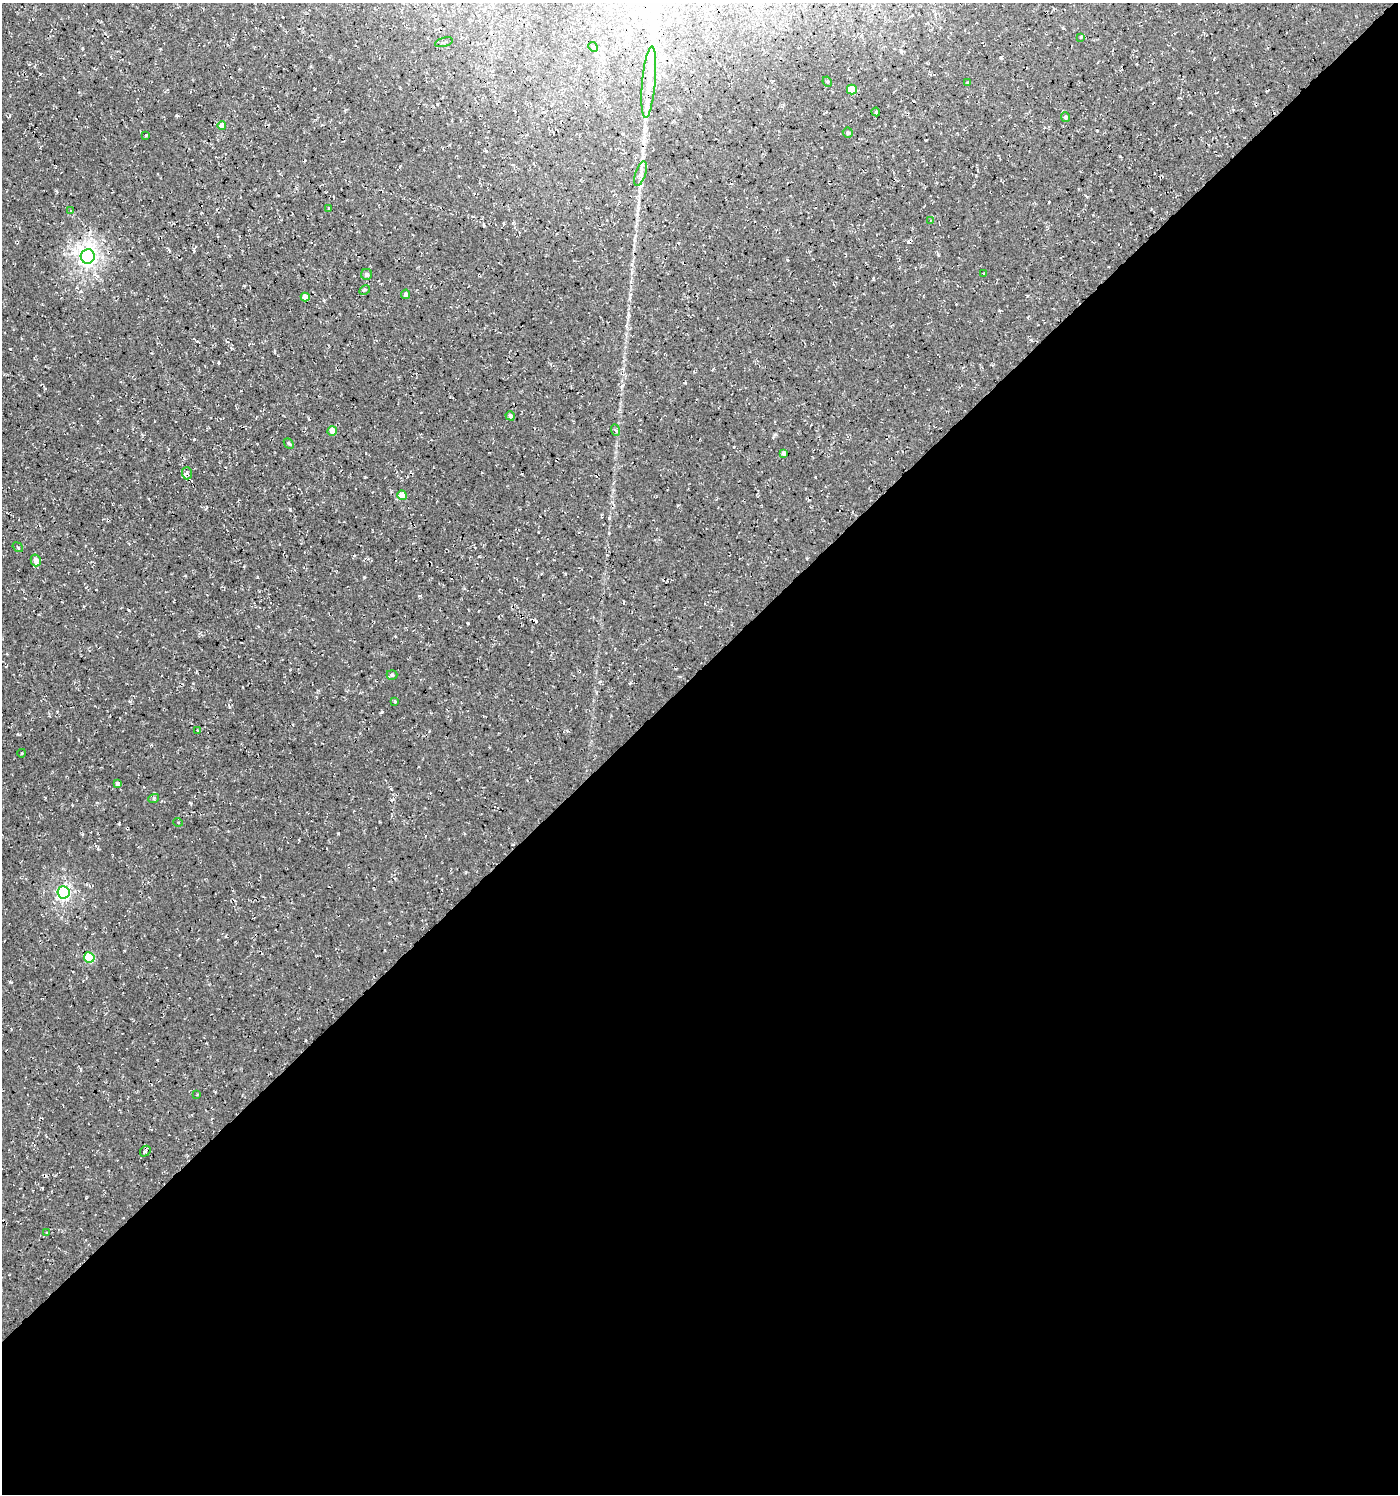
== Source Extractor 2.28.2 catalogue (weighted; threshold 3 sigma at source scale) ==
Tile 15 of 4 x 4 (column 3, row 4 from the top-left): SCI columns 2982-4377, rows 53-1544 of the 6024 x 6064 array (HDU 1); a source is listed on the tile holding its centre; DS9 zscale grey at full resolution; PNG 1400 x 1496 px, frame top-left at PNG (2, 3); each listed source drawn as its Kron ellipse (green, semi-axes under 4 px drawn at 4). Shown black and unused: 55% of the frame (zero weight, under 3 of 4 exposures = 5% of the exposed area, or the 3 px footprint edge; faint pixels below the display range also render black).
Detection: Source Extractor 2.28.2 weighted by HDU 2 'WHT'; one run over the whole footprint, this tile lists its part. Background 5.99e-04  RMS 0.0029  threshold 0.0132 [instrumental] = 3 sigma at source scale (4.5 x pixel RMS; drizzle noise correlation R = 1.50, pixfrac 1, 0.0396/0.0396 arcsec/px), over >= 5 px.
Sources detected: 53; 2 inside a brighter object's white glare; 6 cosmic-ray / hot-pixel residue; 1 long thin detection or spike segment (spike, bleed or trail) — neither listed nor drawn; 1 inside a brighter listed object's ellipse — not listed separately; the other 43 listed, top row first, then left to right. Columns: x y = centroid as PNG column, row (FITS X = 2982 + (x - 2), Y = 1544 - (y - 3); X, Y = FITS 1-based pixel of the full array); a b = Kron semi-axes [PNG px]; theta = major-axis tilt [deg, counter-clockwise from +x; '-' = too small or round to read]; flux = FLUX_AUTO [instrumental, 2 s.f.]
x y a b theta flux
1081 37 4 2 - 0.28
444 42 9 3 16 0.44
593 47 5 4 - 0.39
649 82 36 6 85 5.8
827 82 5 4 - 0.5
968 83 4 3 - 0.32
852 89 5 5 - 7.3
876 112 4 3 - 0.37
1066 117 5 4 - 0.84
222 126 4 4 - 2.3
848 133 5 5 - 0.64
146 135 3 2 - 0.28
640 174 12 5 72 1.4
329 209 3 3 - 0.34
71 211 3 3 - 0.25
931 220 3 2 - 0.3
88 256 7 7 - 140
367 274 5 5 - 0.83
983 274 3 2 - 0.23
365 290 6 3 27 0.5
406 294 4 4 - 0.96
305 297 4 4 - 2.1
510 416 5 4 - 0.81
615 430 6 3 -70 0.47
332 431 5 5 - 3.2
289 443 6 4 -47 0.49
784 453 4 4 - 1.3
187 473 6 5 - 0.87
402 495 5 4 - 4.9
18 547 6 3 -37 0.29
36 560 6 5 - 2
392 675 5 5 - 0.63
395 701 3 2 - 0.37
197 731 4 3 - 0.42
22 753 4 2 - 0.22
117 784 4 3 - 0.62
154 798 5 3 - 0.4
178 822 5 3 - 0.3
63 892 6 6 - 57
89 957 5 5 - 18
197 1095 3 3 - 0.29
145 1151 6 4 49 0.63
47 1232 3 2 - 0.23
Unlisted compact peaks at least as high as the median listed source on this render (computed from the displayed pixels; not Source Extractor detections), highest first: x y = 290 509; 382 712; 338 833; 364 577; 468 623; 257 577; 194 439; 218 362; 18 734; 130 701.